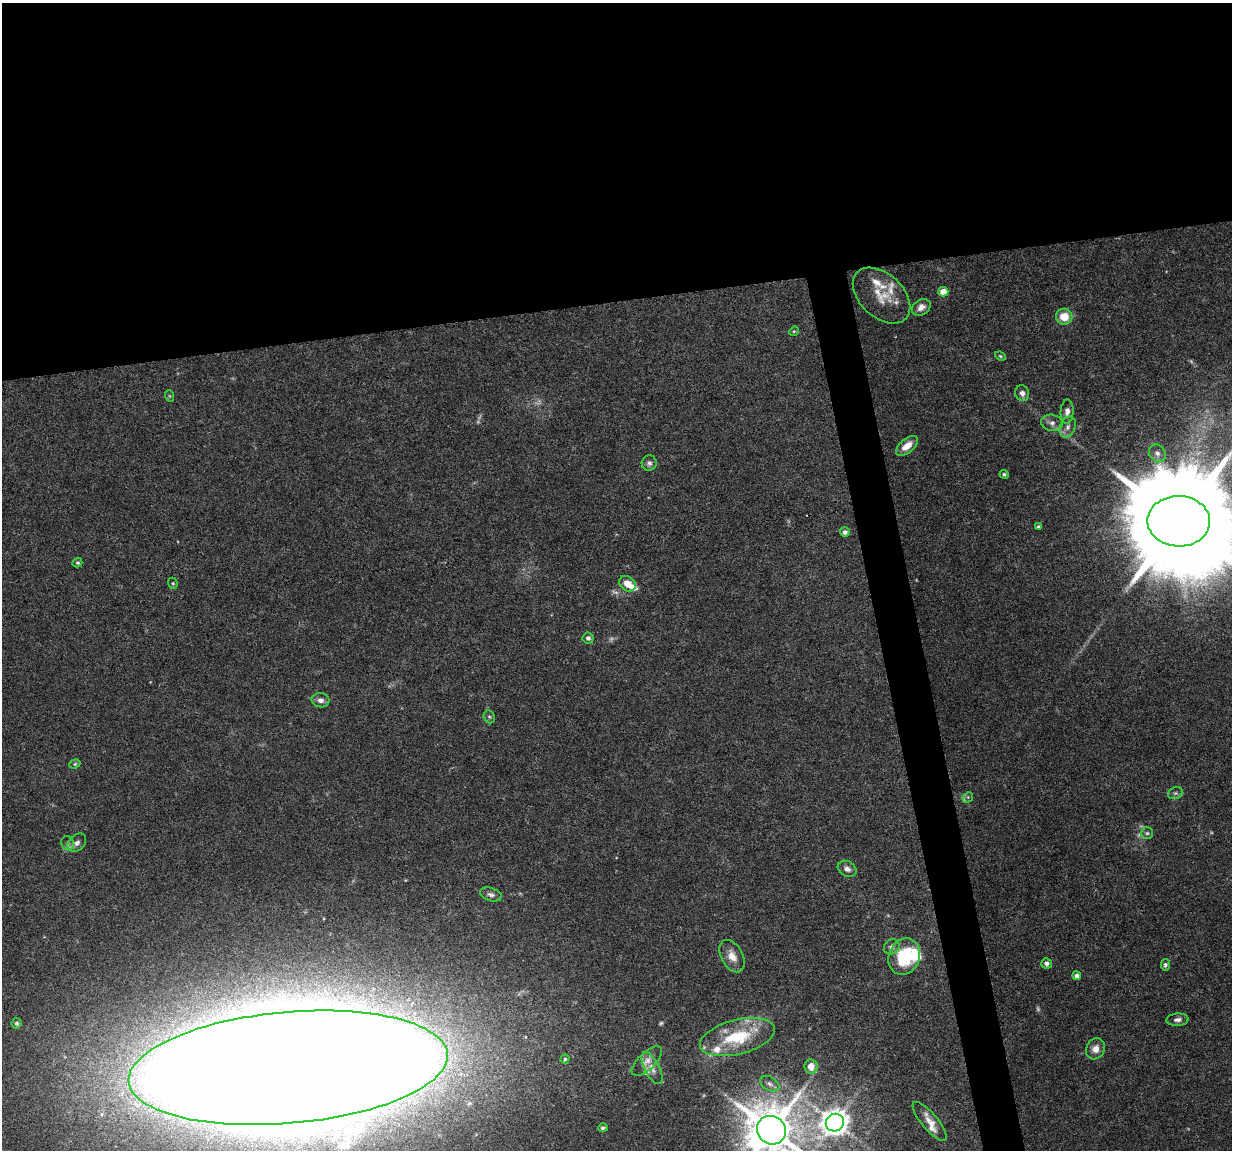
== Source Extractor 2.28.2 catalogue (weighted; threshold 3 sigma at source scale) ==
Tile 2 of 4 x 4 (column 2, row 1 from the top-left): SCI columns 1231-2460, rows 3477-4624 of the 4923 x 4704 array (HDU 1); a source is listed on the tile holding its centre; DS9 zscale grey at full resolution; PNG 1234 x 1152 px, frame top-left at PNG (2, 3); each listed source drawn as its Kron ellipse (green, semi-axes under 4 px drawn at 4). Shown black and unused: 29% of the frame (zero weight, under 4 of 8 exposures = <1% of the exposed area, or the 3 px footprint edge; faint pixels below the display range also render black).
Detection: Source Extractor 2.28.2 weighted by HDU 2 'WHT'; one run over the whole footprint, this tile lists its part. Background 0.0186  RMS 0.0013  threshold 0.00538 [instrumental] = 3 sigma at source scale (4.09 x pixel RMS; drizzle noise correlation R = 1.36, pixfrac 0.8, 0.0396/0.0396 arcsec/px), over >= 5 px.
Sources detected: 69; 9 too faint to see at this stretch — neither listed nor drawn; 8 inside a brighter listed object's ellipse — not listed separately; the other 52 listed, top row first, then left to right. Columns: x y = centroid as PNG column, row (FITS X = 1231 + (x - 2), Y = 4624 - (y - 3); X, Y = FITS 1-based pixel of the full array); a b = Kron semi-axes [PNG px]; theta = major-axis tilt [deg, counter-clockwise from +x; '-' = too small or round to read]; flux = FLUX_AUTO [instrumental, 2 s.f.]
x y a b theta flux
943 292 5 5 - 1.7
882 296 34 21 -43 3.1
921 307 10 7 32 0.75
1064 317 8 8 - 2.1
794 331 5 4 - 0.15
1000 356 5 4 - 0.17
1022 393 8 6 -71 0.67
170 396 6 3 -70 0.13
1067 412 12 6 86 0.69
1052 423 11 8 -10 0.66
1068 427 11 8 66 0.65
907 446 13 7 40 1.4
1157 453 9 7 -55 0.54
649 463 8 7 - 0.4
1004 474 5 4 - 0.21
1179 521 31 25 -1 5000
1038 527 4 3 - 0.24
845 532 5 4 - 0.46
77 563 5 4 - 0.21
173 583 6 4 -68 0.17
627 584 9 7 -38 1.6
588 638 5 5 - 0.42
321 700 9 7 -10 0.63
489 717 7 5 -66 0.23
75 764 6 4 23 0.17
1175 793 7 5 20 0.29
968 797 6 4 47 0.21
1147 833 6 6 - 0.26
68 843 7 6 - 0.35
77 843 11 7 44 0.54
847 869 10 7 -29 0.67
491 894 11 6 -18 0.43
892 947 8 7 - 0.49
732 956 17 10 -62 1.4
904 957 19 15 68 7.1
1047 963 5 5 - 0.46
1165 965 5 4 - 0.35
1077 976 4 4 - 0.57
1178 1020 11 6 3 0.49
17 1023 5 5 - 0.32
737 1037 38 17 14 7
1095 1049 11 9 62 0.95
565 1059 4 4 - 0.18
647 1061 19 8 44 1
811 1066 7 6 - 1.3
288 1068 160 55 5 1900
652 1068 17 7 -62 0.95
770 1084 10 6 -31 0.5
930 1121 24 8 -50 1.4
835 1123 9 8 - 170
603 1128 5 4 - 0.26
771 1130 15 13 -41 660
Isophote crosses this tile's border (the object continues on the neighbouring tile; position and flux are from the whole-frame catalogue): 3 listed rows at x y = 1179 521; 288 1068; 771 1130